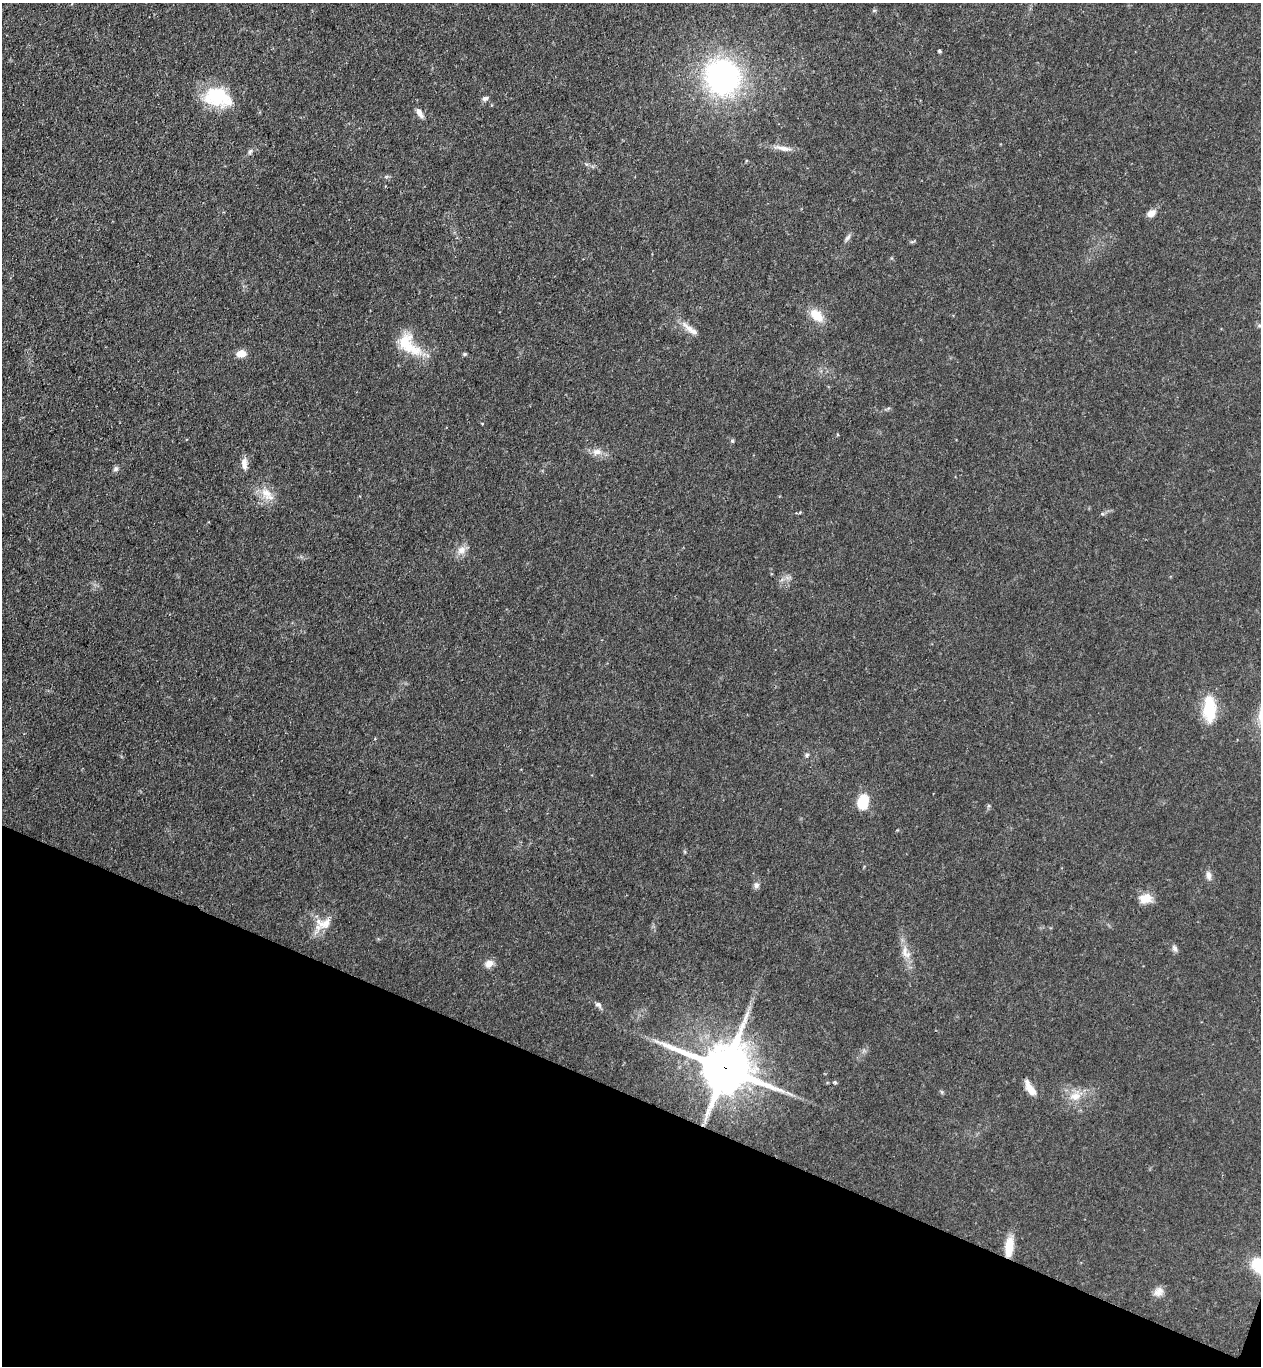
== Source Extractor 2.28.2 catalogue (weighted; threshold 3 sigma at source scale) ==
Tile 15 of 4 x 4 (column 3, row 4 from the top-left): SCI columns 2711-3969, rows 25-1388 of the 5551 x 5506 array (HDU 1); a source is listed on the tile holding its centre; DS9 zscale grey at full resolution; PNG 1263 x 1368 px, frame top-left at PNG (2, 3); no overlay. Shown black and unused: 20% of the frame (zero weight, under 3 of 4 exposures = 5% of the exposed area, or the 3 px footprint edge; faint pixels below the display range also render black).
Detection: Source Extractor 2.28.2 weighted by HDU 2 'WHT'; one run over the whole footprint, this tile lists its part. Background 0.106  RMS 0.0082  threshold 0.0369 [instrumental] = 3 sigma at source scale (4.5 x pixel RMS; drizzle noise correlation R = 1.50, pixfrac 1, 0.05/0.05 arcsec/px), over >= 5 px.
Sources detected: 37; all 37 listed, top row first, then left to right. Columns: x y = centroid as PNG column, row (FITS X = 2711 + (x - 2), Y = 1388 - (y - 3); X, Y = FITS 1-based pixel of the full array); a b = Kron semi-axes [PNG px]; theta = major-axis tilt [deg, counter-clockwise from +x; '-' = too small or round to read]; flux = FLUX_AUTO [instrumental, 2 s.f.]
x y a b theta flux
939 51 4 3 - 1.3
722 77 29 28 - 190
217 97 34 22 -13 41
485 98 8 6 23 2.4
420 113 12 6 -60 4.2
783 148 24 6 -10 6.2
250 151 8 5 62 1.7
1151 213 9 7 34 5.7
848 237 12 4 50 2.2
816 315 19 11 -44 13
689 328 20 8 -41 7.5
408 344 36 18 -45 28
241 353 9 7 7 9.3
464 354 6 5 - 1.1
732 441 5 4 - 1.1
597 452 13 8 -1 5.8
244 464 15 7 -86 5.7
116 469 7 7 - 2.1
266 493 18 13 -46 12
461 550 13 10 27 6.1
1209 709 30 13 -88 31
807 755 6 5 - 1.4
863 802 13 9 75 26
1208 875 11 7 -79 3.9
756 885 8 7 - 2.6
1145 898 15 12 12 10
324 923 23 14 0 12
1174 948 9 6 -59 2.4
906 953 20 9 -60 8.3
489 963 11 9 30 5.4
598 1005 9 6 -31 2.4
725 1068 16 14 -22 4200
835 1083 6 3 -20 0.95
1030 1089 17 7 -59 9.3
1075 1096 15 12 6 10
1009 1247 21 9 83 16
1158 1292 14 10 38 5.4
Overlapping masked pixels (flux is a lower limit): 2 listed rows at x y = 725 1068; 1009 1247